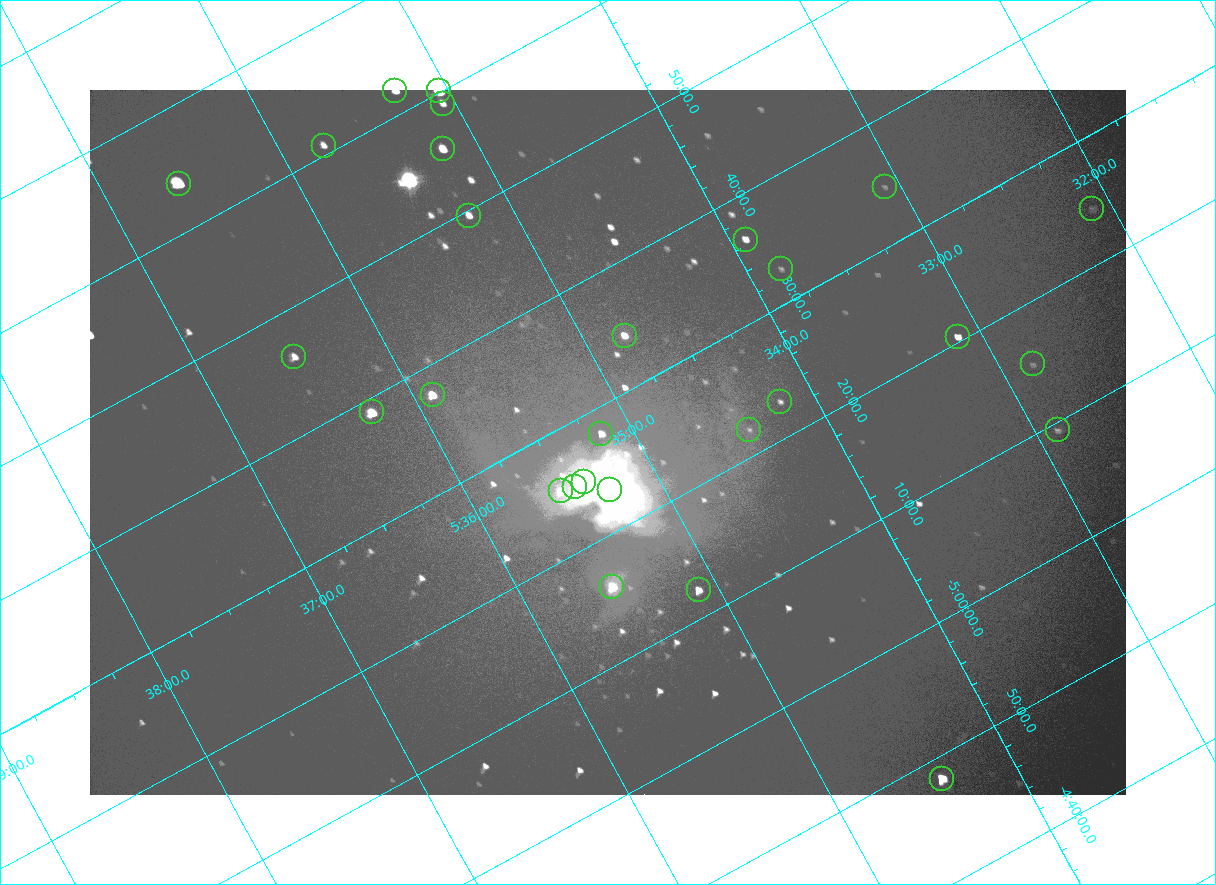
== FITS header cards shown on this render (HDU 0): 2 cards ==
NAXIS1  =                 2072
NAXIS2  =                 1410

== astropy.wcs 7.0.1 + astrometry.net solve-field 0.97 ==
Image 2072 x 1410 px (HDU 0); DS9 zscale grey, zoomed out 1/2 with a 90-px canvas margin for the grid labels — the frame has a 2x2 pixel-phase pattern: the four 2x2 pixel phases sit at different levels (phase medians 96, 100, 100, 168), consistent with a one-shot-colour (mosaic) sensor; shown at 1/2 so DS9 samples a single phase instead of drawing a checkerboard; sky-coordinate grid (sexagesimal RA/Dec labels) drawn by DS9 from the SOLVED WCS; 28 Tycho-2 reference stars matched to detected sources circled (green)
Header WCS: none
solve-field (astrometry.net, Tycho-2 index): SOLVED blind (the file carries no WCS)
Solved WCS: RA---TAN-SIP/DEC--TAN-SIP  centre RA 05:35:09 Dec -05:27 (83.79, -5.45 deg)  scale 2.55 arcsec/px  FOV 88.0' x 59.8'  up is -152 deg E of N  parity flipped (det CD > 0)
(file carries no celestial WCS; the grid is the blind solution)
Tycho-2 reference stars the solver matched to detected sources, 28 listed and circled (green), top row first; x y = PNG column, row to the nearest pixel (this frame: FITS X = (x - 90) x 2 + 1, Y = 1410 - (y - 90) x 2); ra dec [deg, ICRS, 3 dp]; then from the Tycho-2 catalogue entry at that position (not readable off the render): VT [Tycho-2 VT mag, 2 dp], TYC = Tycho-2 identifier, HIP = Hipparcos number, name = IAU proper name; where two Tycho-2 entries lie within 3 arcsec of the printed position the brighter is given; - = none
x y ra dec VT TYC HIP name
395 90 83.816 -6.033 7.12 4778-1358-1 - -
439 91 83.761 -6.002 4.70 4778-1403-1 26199 -
442 104 83.765 -5.984 8.95 4778-1377-1 - -
324 146 83.942 -6.013 8.95 4778-1351-1 - -
443 149 83.796 -5.927 7.42 4778-1370-1 - -
178 184 84.149 -6.065 5.71 4778-1379-1 26345 -
884 187 83.271 -5.577 10.70 4774-816-1 - -
1092 208 83.027 -5.407 10.64 4774-422-1 - -
468 216 83.808 -5.827 8.43 4778-1364-1 - -
746 240 83.480 -5.607 8.83 4774-850-1 - -
781 269 83.455 -5.546 10.93 4774-913-1 - -
624 336 83.696 -5.571 8.07 4774-809-1 - -
958 336 83.281 -5.341 8.59 4774-473-1 26021 -
294 356 84.122 -5.770 8.64 4778-1069-1 - -
1032 364 83.207 -5.255 10.70 4774-524-1 - -
432 394 83.975 -5.628 7.32 4778-1369-1 - -
780 402 83.546 -5.382 10.28 4774-846-1 - -
372 412 84.063 -5.648 6.51 4778-1378-1 26314 -
749 430 83.604 -5.368 10.89 4774-818-2 - -
1058 430 83.221 -5.156 10.21 4774-573-1 - -
601 434 83.791 -5.465 8.45 4774-849-1 - -
584 482 83.845 -5.416 5.03 4774-933-1 26235 -
574 486 83.860 -5.417 6.19 4774-934-1 - -
610 490 83.819 -5.390 5.06 4774-931-1 26221 -
560 491 83.881 -5.421 8.46 4774-935-1 - -
612 586 83.881 -5.267 6.87 4774-906-1 26258 -
698 590 83.776 -5.204 7.81 4774-915-1 - -
942 778 83.600 -4.804 6.81 4774-926-1 26137 -